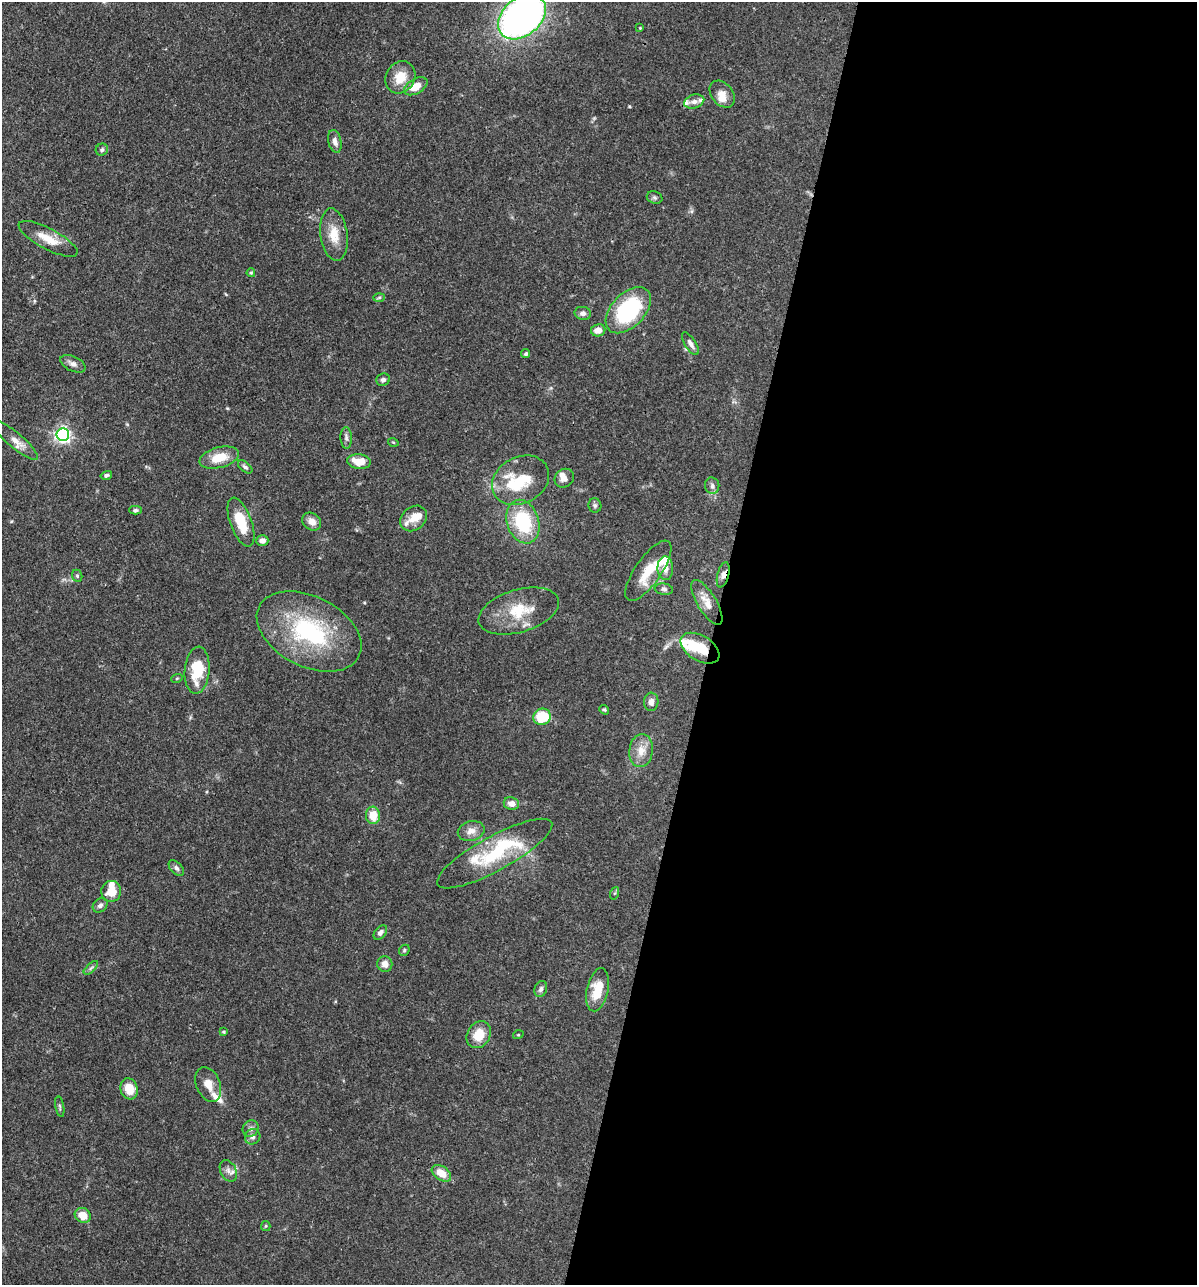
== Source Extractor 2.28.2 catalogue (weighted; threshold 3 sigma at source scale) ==
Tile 12 of 4 x 4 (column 4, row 3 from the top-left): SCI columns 3834-5028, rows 1285-2567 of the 5155 x 5135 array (HDU 1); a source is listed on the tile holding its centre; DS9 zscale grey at full resolution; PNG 1199 x 1287 px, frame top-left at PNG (2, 2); each listed source drawn as its Kron ellipse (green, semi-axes under 4 px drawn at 4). Shown black and unused: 41% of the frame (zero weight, under 3 of 4 exposures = <1% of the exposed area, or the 3 px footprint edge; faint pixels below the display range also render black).
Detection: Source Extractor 2.28.2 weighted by HDU 2 'WHT'; one run over the whole footprint, this tile lists its part. Background 0.102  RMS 0.0038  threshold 0.0169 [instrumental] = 3 sigma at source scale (4.5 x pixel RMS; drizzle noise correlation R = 1.50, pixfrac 1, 0.05/0.05 arcsec/px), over >= 5 px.
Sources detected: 94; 3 inside a brighter object's white glare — neither listed nor drawn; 12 inside a brighter listed object's ellipse — not listed separately; the other 79 listed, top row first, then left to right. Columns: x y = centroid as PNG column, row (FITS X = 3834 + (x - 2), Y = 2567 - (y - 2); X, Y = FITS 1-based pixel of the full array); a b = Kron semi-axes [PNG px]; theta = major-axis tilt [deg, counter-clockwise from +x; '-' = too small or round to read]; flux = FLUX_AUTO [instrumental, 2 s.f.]
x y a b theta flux
522 17 27 19 40 180
640 28 3 3 - 0.33
400 77 17 14 58 6.9
416 86 13 7 30 5.3
722 94 15 10 -50 3.7
694 102 10 6 15 1.8
335 141 11 6 -78 1.8
102 150 6 6 - 0.92
655 198 8 6 -20 0.81
334 235 26 13 -82 7.2
48 239 33 10 -28 7.1
251 273 4 4 - 0.41
379 297 6 4 2 0.5
628 310 28 16 46 39
583 313 8 6 -10 1.5
598 330 7 6 - 3
690 344 13 5 -57 1.7
525 354 4 4 - 0.56
73 364 13 7 -25 1.9
383 380 7 6 - 1.2
63 435 6 6 - 120
346 438 11 5 -88 1.2
15 440 29 7 -40 4
393 442 5 3 - 0.34
219 458 20 10 15 8.3
359 461 12 7 -5 6.2
245 467 8 5 -39 0.89
106 475 6 4 16 0.81
564 478 10 8 40 2.1
521 480 30 23 28 17
712 486 8 7 - 1.3
595 505 7 6 - 0.88
135 510 6 4 1 0.67
414 518 14 11 39 4.4
312 521 10 8 -38 3.1
241 522 26 10 -70 11
523 522 22 16 -71 24
262 541 6 5 - 2.4
665 568 12 8 -88 2.7
648 571 35 13 55 11
723 575 13 5 75 2.2
77 576 6 5 - 0.67
664 589 9 5 -9 1
707 602 25 9 -59 4.5
519 611 41 21 16 14
309 631 56 35 -27 44
700 648 21 12 -31 8.3
197 670 24 12 84 13
177 678 6 3 19 0.4
651 702 9 7 85 1.9
604 710 5 4 - 0.51
542 717 9 8 - 13
641 751 16 12 83 4.5
511 804 7 6 - 2.6
373 815 8 7 - 6.2
471 831 13 9 14 2.9
495 854 65 17 29 25
176 868 9 5 -46 1.2
111 891 10 10 - 5.8
615 893 6 4 70 0.54
100 905 8 6 41 1.3
380 933 8 5 51 1.4
404 950 6 5 - 0.5
385 964 8 7 - 2.7
91 968 9 3 45 0.73
541 989 8 6 70 1.1
597 990 22 10 78 9.4
223 1032 4 3 - 0.51
479 1035 14 11 59 7.1
518 1035 5 3 - 0.33
208 1084 18 12 -67 4.4
129 1089 11 8 -71 6.5
60 1107 10 3 -80 0.6
251 1129 8 7 - 1.4
253 1137 8 7 - 1.3
228 1171 11 8 -63 2
441 1173 11 7 -34 5.7
83 1215 8 7 - 5.1
266 1226 5 5 - 0.47
Overlapping masked pixels (flux is a lower limit): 2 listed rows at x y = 723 575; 700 648
Isophote crosses this tile's border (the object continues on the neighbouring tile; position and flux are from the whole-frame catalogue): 1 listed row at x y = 522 17